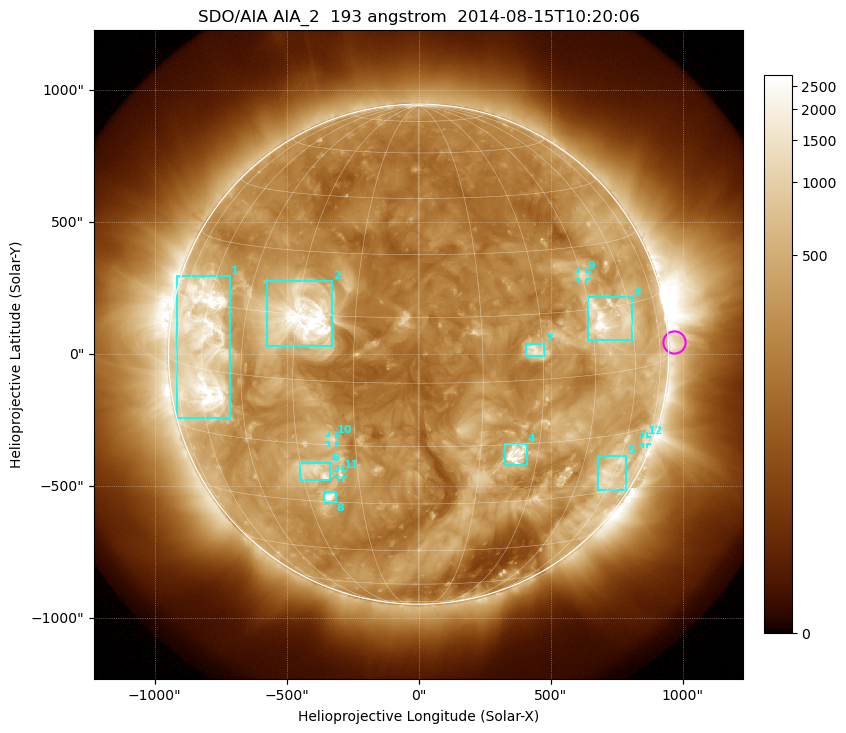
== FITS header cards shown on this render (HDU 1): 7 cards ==
TELESCOP= 'SDO/AIA'
INSTRUME= 'AIA_2'
WAVELNTH=                  193
WAVEUNIT= 'angstrom'
DATE-OBS= '2014-08-15T10:20:06.84'
CTYPE1  = 'HPLN-TAN'
CTYPE2  = 'HPLT-TAN'

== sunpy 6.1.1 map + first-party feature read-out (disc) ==
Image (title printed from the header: SDO/AIA AIA_2  193 angstrom  2014-08-15T10:20:06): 1024 x 1024 px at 2.4 arcsec/px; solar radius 947 arcsec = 395 px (full disc in frame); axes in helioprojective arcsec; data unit not stated in the header (colour bar unlabelled)
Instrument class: DISC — disc imager (sunpy class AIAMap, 193 A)
Bright regions (active regions / flare kernels): reference = the median radial profile (limb darkening/brightening removed); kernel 9 px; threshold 5 sigma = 663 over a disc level ~273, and >= 1.15x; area >= 12 px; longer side >= 9 px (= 22 arcsec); searched inside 0.97 R_sun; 12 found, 12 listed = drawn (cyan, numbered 1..; 4 of them under ~33 arcsec drawn as corner ticks so the feature stays visible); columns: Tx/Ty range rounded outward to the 5 arcsec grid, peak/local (2 s.f.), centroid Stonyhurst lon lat
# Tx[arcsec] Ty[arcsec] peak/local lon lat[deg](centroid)
1 -920..-715 -245..295 13 -60 +5
2 -575..-325 30..275 17 -28 +14
3 640..810 50..215 9.1 +50 +12
4 325..410 -420..-340 16 +24 -17
5 680..790 -515..-385 4.8 +57 -25
6 -450..-335 -480..-410 5.9 -26 -22
7 405..475 -10..40 5.7 +28 +7
8 -360..-315 -560..-520 10 -24 -28
9 610..635 280..315 4.2 +46 +23
10 -340..-315 -335..-310 4.3 -21 -14
11 -305..-285 -465..-440 4.3 -20 -22
12 850..865 -340..-310 3.5 +72 -18
Off-limb structures (1.02-1.3 R_sun): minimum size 162 px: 2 found; the strongest spans PA ~225..305 deg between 1.02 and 1.3 R_sun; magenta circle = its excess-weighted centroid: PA ~275 deg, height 1.02 R_sun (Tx ~970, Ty ~45 arcsec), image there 2.4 x the reference